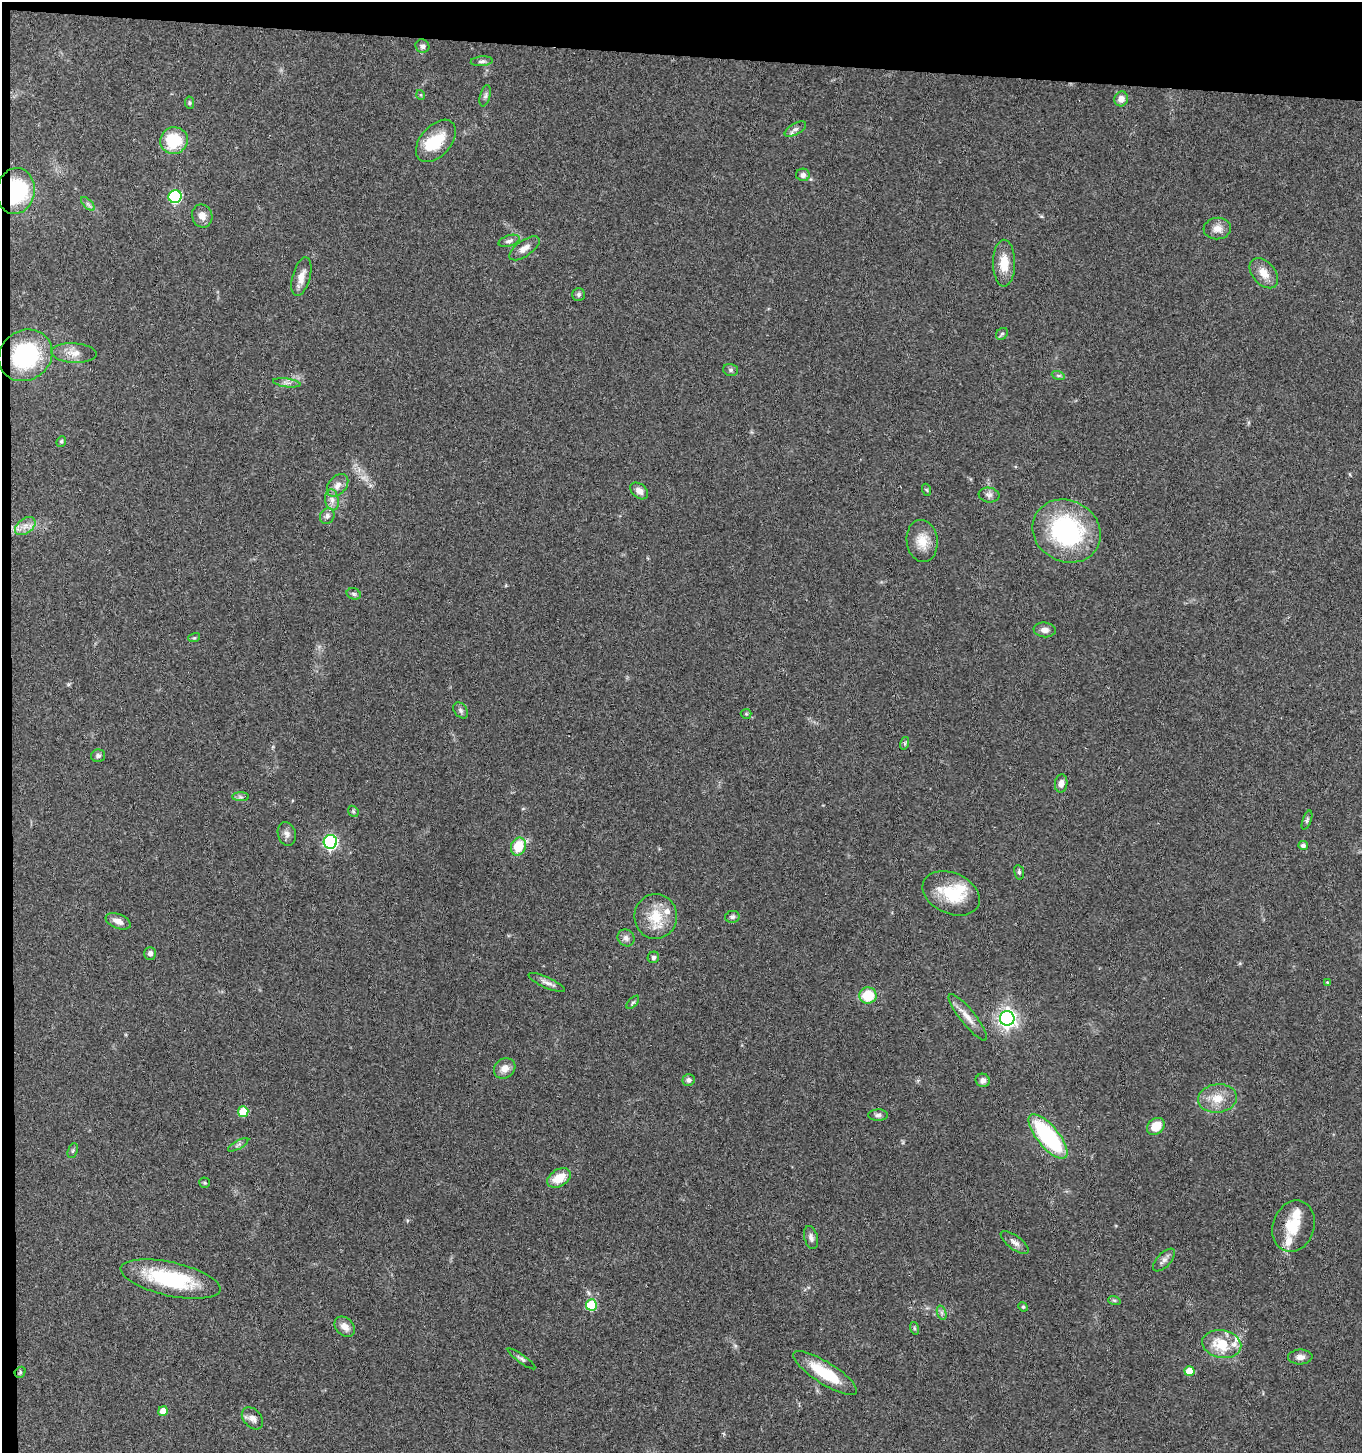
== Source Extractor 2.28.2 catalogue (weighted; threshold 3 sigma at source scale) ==
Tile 1 of 3 x 3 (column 1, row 1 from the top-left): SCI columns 205-1564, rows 2909-4359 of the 4441 x 4368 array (HDU 1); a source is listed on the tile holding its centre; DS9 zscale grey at full resolution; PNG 1364 x 1455 px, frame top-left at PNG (2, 2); each listed source drawn as its Kron ellipse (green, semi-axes under 4 px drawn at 4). Shown black and unused: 4% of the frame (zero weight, under 3 of 4 exposures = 6% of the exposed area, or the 3 px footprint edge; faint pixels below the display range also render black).
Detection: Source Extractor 2.28.2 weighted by HDU 2 'WHT'; one run over the whole footprint, this tile lists its part. Background 0.0675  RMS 0.0053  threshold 0.0238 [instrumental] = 3 sigma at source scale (4.5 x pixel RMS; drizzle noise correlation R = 1.50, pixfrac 1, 0.05/0.05 arcsec/px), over >= 5 px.
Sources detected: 105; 1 too faint to see at this stretch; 1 inside a brighter object's white glare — neither listed nor drawn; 6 inside a brighter listed object's ellipse — not listed separately; the other 97 listed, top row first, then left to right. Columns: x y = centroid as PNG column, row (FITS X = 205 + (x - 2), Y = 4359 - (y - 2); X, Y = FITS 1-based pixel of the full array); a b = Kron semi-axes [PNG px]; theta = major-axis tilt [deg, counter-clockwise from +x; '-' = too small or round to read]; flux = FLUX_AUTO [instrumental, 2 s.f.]
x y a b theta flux
422 46 7 6 - 1.7
482 61 11 5 5 1.4
421 95 5 3 - 0.43
485 96 11 5 75 1.4
1121 99 7 7 - 3.4
189 103 6 4 -84 0.76
795 129 12 5 29 2
174 140 14 13 - 22
436 141 25 15 49 17
803 175 7 6 - 2.2
16 191 23 19 80 43
175 197 7 6 - 61
88 204 8 4 -45 1.3
202 216 11 10 - 3.9
1217 229 14 11 6 4.4
509 241 11 5 18 1.8
524 248 17 8 35 3.9
1004 263 23 11 -90 9.7
1264 273 17 11 -49 6.2
301 277 20 9 74 5.1
579 295 6 6 - 1.2
1002 334 6 5 - 0.99
74 353 23 9 -3 6.1
25 355 28 25 35 54
731 370 7 6 - 1.2
1058 375 7 4 -19 0.91
287 383 14 3 -8 1.5
61 441 5 4 - 0.77
338 485 13 8 50 3.7
927 490 6 4 -70 0.68
639 491 10 7 -40 3.2
989 495 10 7 -8 2
332 500 10 6 -81 2.7
327 516 8 7 - 2.1
25 526 11 7 36 3.5
1067 531 35 30 -28 68
922 541 21 15 -82 8.9
354 594 7 5 -17 1.2
1045 630 11 7 -5 2.6
194 638 6 3 17 0.62
461 710 9 6 -51 1.4
746 714 5 5 - 0.7
905 743 6 4 72 0.85
98 756 7 6 - 1.4
1061 783 9 6 82 3
240 797 8 4 0 1.1
353 811 6 4 -47 0.84
1307 820 10 4 70 1.1
287 834 12 9 -75 2.7
330 842 7 6 - 100
1303 845 5 4 - 1.7
518 847 9 7 68 14
1019 872 7 5 -80 1.1
951 893 30 20 -24 22
656 916 22 21 - 15
732 917 7 5 11 1.3
118 921 13 7 -22 3.5
626 938 9 8 - 2.4
150 953 6 6 - 2.1
653 957 6 5 - 1.3
547 982 19 5 -24 2.7
1327 982 4 4 - 0.49
868 995 8 8 - 17
633 1002 8 4 48 0.79
968 1017 29 7 -51 5.8
1007 1018 7 7 - 250
505 1068 11 9 36 4.3
688 1080 6 6 - 1.6
983 1080 7 6 - 2.2
1217 1098 19 14 6 9
243 1112 5 5 - 16
878 1115 10 5 1 1.5
1156 1126 10 7 40 9.1
1048 1136 27 10 -50 59
238 1145 11 3 30 1.2
73 1151 8 5 70 0.89
559 1178 13 8 31 9.9
205 1183 5 5 - 0.77
1293 1226 26 20 71 15
811 1237 12 6 -74 2.2
1015 1242 17 6 -37 2.9
1164 1260 14 7 47 2.5
170 1279 51 17 -13 40
1114 1300 6 4 -18 0.8
591 1305 5 5 - 26
1023 1307 5 4 - 0.63
942 1313 7 4 -71 1.2
345 1327 11 8 -44 4
914 1328 6 4 -72 0.75
1222 1344 19 14 -11 15
1300 1357 12 7 1 3
521 1359 17 4 -36 1.5
1189 1371 5 5 - 10
20 1372 6 5 - 0.75
825 1373 37 11 -32 21
163 1411 5 4 - 5.2
252 1418 13 8 -48 3.2
Overlapping masked pixels (flux is a lower limit): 1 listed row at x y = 16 191